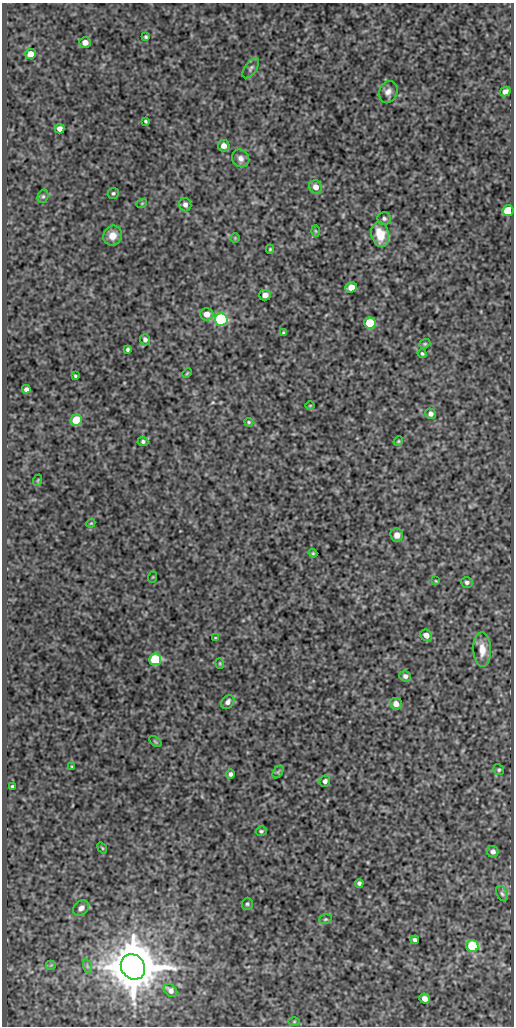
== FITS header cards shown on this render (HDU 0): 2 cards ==
NAXIS1  =                  512
NAXIS2  =                 1024

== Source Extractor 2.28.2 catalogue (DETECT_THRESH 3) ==
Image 512 x 1024 px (HDU 0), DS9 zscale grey, 1 PNG px = 1 image px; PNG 516 x 1028 px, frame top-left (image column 1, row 1024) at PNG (2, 3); each listed source drawn as its Kron ellipse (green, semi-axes under 4 px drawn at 4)
Background 91.5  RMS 0.57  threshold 1.7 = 3 sigma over >= 5 px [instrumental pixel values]
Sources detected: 79; all 79 listed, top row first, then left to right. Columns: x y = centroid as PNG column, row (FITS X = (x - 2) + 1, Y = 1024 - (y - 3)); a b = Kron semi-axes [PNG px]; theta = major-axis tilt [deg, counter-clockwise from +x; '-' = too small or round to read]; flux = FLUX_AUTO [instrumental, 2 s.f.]
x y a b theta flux
146 37 4 3 - 57
85 42 6 5 - 260
30 54 5 5 - 490
251 68 12 6 54 110
505 91 6 4 31 160
388 92 11 9 69 220
145 121 3 3 - 54
59 129 5 5 - 200
224 146 6 5 - 250
241 158 9 8 - 200
316 187 7 6 - 300
113 193 5 5 - 75
43 196 7 5 75 71
142 203 5 3 - 31
185 205 7 6 - 140
508 211 5 5 - 1400
384 218 7 6 - 100
315 231 6 4 -88 44
380 234 12 8 -78 790
113 236 10 9 - 430
235 238 5 5 - 40
270 249 4 3 - 44
351 287 6 5 - 460
265 295 6 5 - 210
207 314 7 6 - 340
221 319 6 6 - 4200
370 323 6 5 - 2100
284 333 4 4 - 51
145 340 6 5 - 120
425 344 6 4 20 52
127 349 4 3 - 69
422 354 5 3 - 55
187 373 5 3 - 38
75 376 3 3 - 45
26 389 4 4 - 120
310 405 5 3 - 32
431 414 5 5 - 140
76 420 5 5 - 1400
249 422 4 3 - 47
143 441 5 5 - 86
398 441 5 4 - 46
38 480 6 3 71 35
91 523 4 3 - 34
397 535 7 6 - 250
313 553 4 4 - 43
153 577 6 3 71 32
436 581 4 3 - 34
467 582 6 5 - 100
426 635 6 5 - 250
215 638 3 2 - 38
482 650 17 9 -88 490
155 659 6 5 - 2500
220 663 5 4 - 43
405 676 6 5 - 130
228 702 7 6 - 150
396 704 6 6 - 250
155 742 7 3 -39 46
72 767 3 2 - 31
499 770 5 5 - 63
278 772 7 4 56 71
230 774 5 4 - 87
325 781 6 5 - 130
12 786 3 3 - 52
261 831 5 4 - 67
102 848 6 3 -53 40
493 852 6 5 - 140
359 883 4 4 - 88
502 894 8 5 -62 82
247 904 6 5 - 70
81 908 9 6 43 210
325 919 6 4 19 54
415 940 4 4 - 100
472 946 6 6 - 2100
51 965 5 5 - 52
87 966 7 4 -72 72
133 967 13 11 -52 200000
170 990 7 5 -42 160
424 999 5 5 - 210
294 1022 5 3 - 37